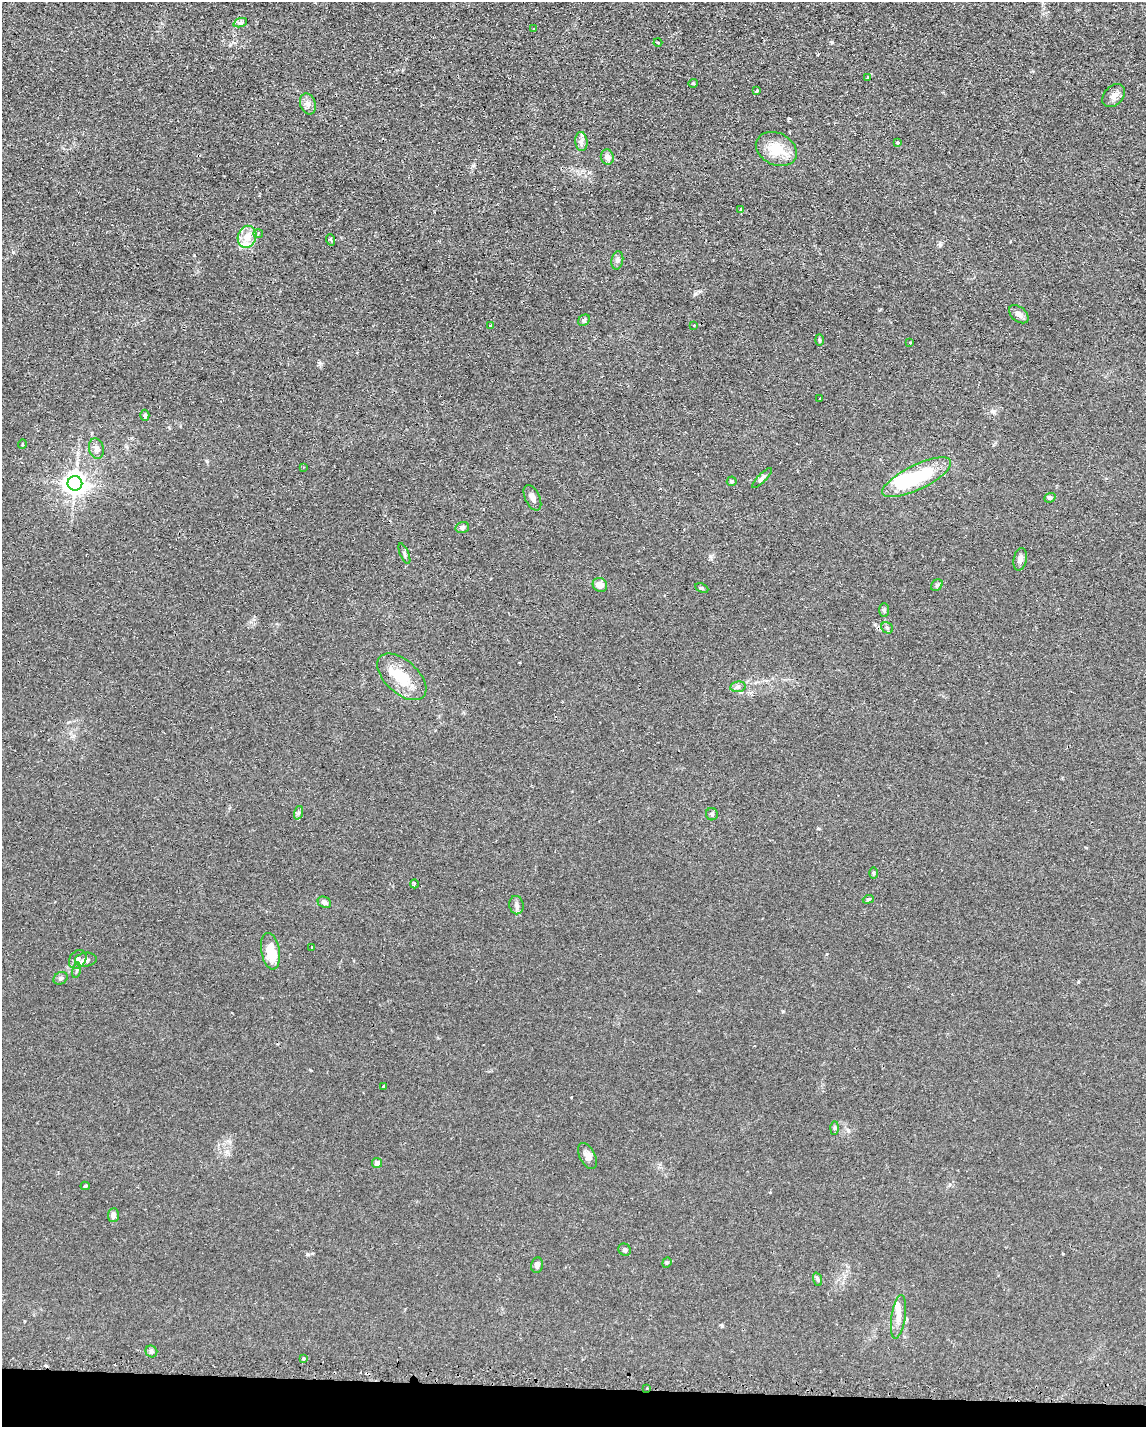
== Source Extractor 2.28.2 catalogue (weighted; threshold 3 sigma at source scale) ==
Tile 11 of 4 x 3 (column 3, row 3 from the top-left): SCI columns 2480-3623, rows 337-1761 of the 4785 x 4757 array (HDU 1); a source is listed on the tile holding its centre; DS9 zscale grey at full resolution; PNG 1148 x 1429 px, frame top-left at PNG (2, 2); each listed source drawn as its Kron ellipse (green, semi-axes under 4 px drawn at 4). Shown black and unused: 3% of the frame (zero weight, under 2 of 3 exposures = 3% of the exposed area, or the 3 px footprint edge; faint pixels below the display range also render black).
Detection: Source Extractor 2.28.2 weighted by HDU 2 'WHT'; one run over the whole footprint, this tile lists its part. Background 0.0399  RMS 0.0053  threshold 0.0239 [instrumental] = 3 sigma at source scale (4.5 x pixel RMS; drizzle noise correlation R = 1.50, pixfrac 1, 0.05/0.05 arcsec/px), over >= 5 px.
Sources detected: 78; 1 inside a brighter object's white glare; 3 cosmic-ray / hot-pixel residue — neither listed nor drawn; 3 inside a brighter listed object's ellipse — not listed separately; the other 71 listed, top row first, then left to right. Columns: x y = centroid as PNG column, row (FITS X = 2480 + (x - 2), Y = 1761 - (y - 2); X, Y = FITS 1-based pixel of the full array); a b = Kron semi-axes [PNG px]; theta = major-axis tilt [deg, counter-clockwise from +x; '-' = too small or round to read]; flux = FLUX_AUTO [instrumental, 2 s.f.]
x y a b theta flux
240 23 7 4 19 1.1
533 28 3 3 - 0.89
658 42 4 3 - 0.5
867 78 3 2 - 1.3
693 83 4 4 - 0.55
757 91 4 3 - 1.1
1114 96 13 9 46 2.9
308 104 11 7 -71 2.6
581 141 9 6 -84 2
898 142 3 3 - 1.1
776 149 21 16 -26 13
607 157 8 6 -75 2.1
740 210 4 3 - 0.54
258 233 5 3 - 0.6
247 237 11 9 71 6.5
331 240 6 3 -71 0.7
617 260 9 6 79 1.6
1019 314 11 7 -40 2.7
584 320 6 5 - 0.99
491 325 3 3 - 0.58
694 325 3 3 - 0.48
819 340 6 4 -89 0.65
910 343 2 2 - 0.55
820 399 3 2 - 0.5
145 415 5 4 - 0.79
22 444 5 3 - 0.47
96 449 10 7 -77 2.2
303 467 3 2 - 0.45
917 477 38 12 26 32
762 478 13 4 46 1.4
732 481 5 4 - 0.99
75 483 7 7 - 400
532 498 14 7 -65 2.7
1050 498 6 4 20 0.78
462 527 7 5 17 1.5
404 554 11 4 -67 1
1020 559 11 6 77 2.6
600 585 7 7 - 3.6
937 585 6 5 - 0.92
702 588 7 4 -24 0.66
884 610 7 5 -89 0.92
887 628 6 5 - 0.97
402 677 29 16 -42 15
738 687 7 5 7 1.4
298 813 7 4 71 1
712 814 6 6 - 1
873 873 5 3 - 0.62
414 884 4 3 - 0.57
868 899 5 4 - 0.73
324 902 7 5 -28 1.4
516 905 9 7 -81 1.7
312 948 3 2 - 0.83
270 951 18 9 -80 12
78 959 10 7 51 2.5
86 960 11 7 7 2.4
76 970 8 4 81 0.96
61 978 7 6 - 1.3
383 1087 4 3 - 1.3
835 1128 7 4 89 0.77
587 1156 14 7 -62 3
377 1163 5 5 - 2.3
85 1186 5 4 - 0.62
113 1215 7 5 86 2.6
625 1250 6 5 - 0.96
667 1263 5 4 - 0.71
537 1265 7 6 - 1.9
817 1279 7 4 -70 0.87
898 1317 22 7 82 4.4
151 1351 6 5 - 1.1
303 1359 4 3 - 1
647 1388 2 2 - 0.57
Overlapping masked pixels (flux is a lower limit): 1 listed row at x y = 647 1388
Unlisted compact peaks at least as high as the median listed source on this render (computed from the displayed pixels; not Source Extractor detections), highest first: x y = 832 42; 695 294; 993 411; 13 252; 320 363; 307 1254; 710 556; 783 1011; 940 245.